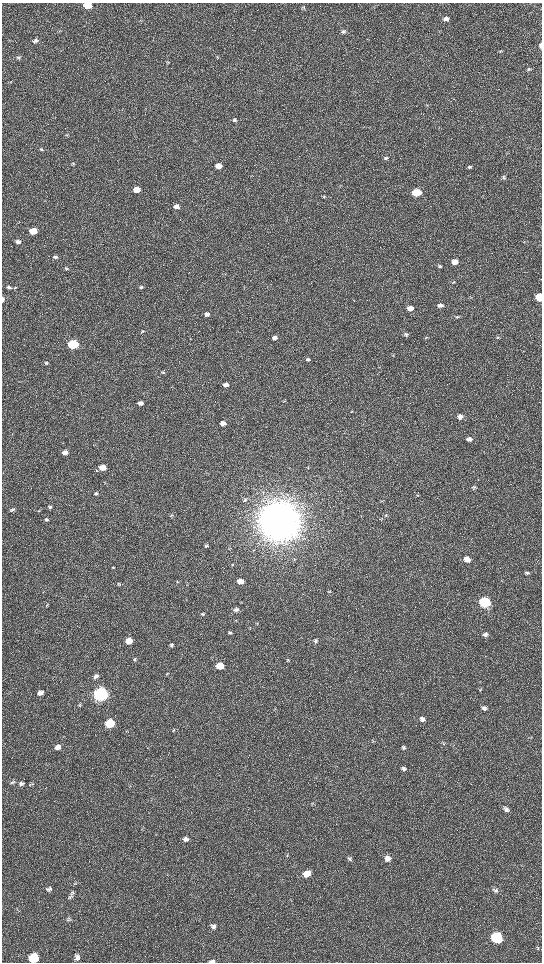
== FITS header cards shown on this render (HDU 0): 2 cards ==
NAXIS1  =                 1080 / length of data axis 1
NAXIS2  =                 1920 / length of data axis 2

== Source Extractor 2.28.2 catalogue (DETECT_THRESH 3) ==
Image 1080 x 1920 px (HDU 0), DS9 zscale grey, zoomed out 1/2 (1 PNG px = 2 x 2 image px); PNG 544 x 964 px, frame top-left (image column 1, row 1919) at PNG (2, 3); no overlay
Background 517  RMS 35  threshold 106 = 3 sigma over >= 5 px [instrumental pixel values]
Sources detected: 138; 2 cannot appear on this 1/2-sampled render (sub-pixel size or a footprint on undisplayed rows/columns) and are not listed; the other 136 listed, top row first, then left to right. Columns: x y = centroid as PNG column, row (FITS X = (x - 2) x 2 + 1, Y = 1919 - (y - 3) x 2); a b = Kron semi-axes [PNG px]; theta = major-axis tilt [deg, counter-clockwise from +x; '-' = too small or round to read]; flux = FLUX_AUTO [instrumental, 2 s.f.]
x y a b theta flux
87 5 5 4 - 2.1e+05
304 8 4 3 - 8.3e+03
446 19 6 5 - 2.6e+04
343 31 6 5 - 1.6e+04
35 41 6 5 - 1.9e+04
541 45 5 3 - 2.5e+04
500 51 4 3 - 5.8e+03
19 57 5 4 - 1.1e+04
217 57 5 2 - 5.3e+03
168 62 4 3 - 7.3e+03
529 69 5 4 - 9.2e+03
11 82 4 2 - 4.0e+03
234 120 5 4 - 1.0e+04
67 135 4 3 - 6.4e+03
41 149 4 4 - 9.7e+03
386 158 5 4 - 1.3e+04
73 163 4 4 - 7.9e+03
218 166 5 4 - 6.2e+04
470 167 5 4 - 1.1e+04
504 177 5 5 - 1.2e+04
136 190 5 4 - 1.1e+05
416 192 5 4 - 3.5e+05
324 197 4 3 - 6.8e+03
176 206 5 4 - 3.5e+04
33 231 5 4 - 1.5e+05
18 242 5 4 - 2.8e+04
55 257 5 4 - 1.5e+04
455 262 5 4 - 6.8e+04
440 266 5 3 - 1.1e+04
66 268 5 4 - 1.1e+04
453 282 5 3 - 7.7e+03
9 287 6 4 -19 1.6e+04
141 287 4 3 - 1.1e+04
15 288 5 3 - 8.2e+03
540 297 5 4 - 2.5e+05
3 299 5 2 - 2.0e+04
440 305 6 4 -3 2.4e+04
410 308 6 4 0 4.6e+04
207 314 5 4 - 2.8e+04
457 317 5 4 - 1.0e+04
142 331 4 4 - 9.4e+03
406 334 6 4 -6 1.5e+04
498 337 5 3 - 8.7e+03
275 338 4 4 - 2.3e+04
426 338 5 4 - 9.1e+03
73 344 5 4 - 8.2e+05
392 355 3 2 - 4.8e+03
308 359 6 4 7 1.5e+04
46 363 5 4 - 1.2e+04
163 372 4 4 - 8.0e+03
226 385 4 3 - 3.1e+04
284 401 4 2 - 5.5e+03
140 403 5 4 - 3.4e+04
352 411 4 2 - 3.8e+03
460 416 6 5 - 3.0e+04
223 423 4 4 - 5.5e+04
469 439 5 4 - 3.1e+04
62 443 3 2 - 3.4e+03
65 452 5 4 - 4.4e+04
102 467 5 4 - 1.2e+05
307 467 4 2 - 3.8e+03
473 487 5 4 - 9.8e+03
96 493 5 4 - 1.3e+04
418 495 3 3 - 3.8e+03
245 500 5 4 - 1.1e+04
381 502 3 2 - 4.0e+03
50 507 5 4 - 1.4e+04
12 510 5 4 - 1.2e+04
38 511 3 3 - 4.5e+03
386 515 4 3 - 7.0e+03
171 516 5 4 - 9.4e+03
382 518 3 2 - 3.5e+03
46 519 5 3 - 1.1e+04
279 521 15 14 - 2.5e+07
206 546 5 4 - 1.0e+04
467 559 5 4 - 6.5e+04
232 564 4 3 - 6.3e+03
113 567 4 3 - 6.4e+03
527 573 6 3 -10 1.3e+04
240 581 5 4 - 6.8e+04
177 582 4 3 - 5.5e+03
118 584 5 3 - 6.1e+03
186 584 4 3 - 5.5e+03
329 591 4 3 - 5.8e+03
485 602 6 5 - 1.0e+06
47 605 4 3 - 5.4e+03
236 610 5 4 - 1.9e+04
203 614 4 4 - 1.1e+04
236 620 4 2 - 3.9e+03
257 623 3 2 - 3.8e+03
250 627 3 2 - 4.3e+03
230 632 5 4 - 1.5e+04
486 634 6 5 - 1.9e+04
129 641 5 4 - 8.9e+04
315 641 5 4 - 1.6e+04
171 645 5 5 - 1.6e+04
135 659 5 4 - 1.1e+04
288 660 5 4 - 7.9e+03
220 666 5 4 - 1.8e+05
166 674 4 3 - 4.9e+03
96 676 6 5 - 1.9e+04
480 690 4 4 - 7.0e+03
40 693 5 4 - 3.5e+04
100 694 6 5 - 3.9e+06
79 705 5 4 - 7.5e+03
484 708 6 5 - 2.3e+04
422 719 6 5 - 2.5e+04
109 723 5 5 - 4.2e+05
173 730 5 4 - 9.2e+03
372 741 5 3 - 7.1e+03
443 743 5 3 - 9.2e+03
58 747 6 5 - 3.7e+04
403 747 6 4 -38 1.4e+04
403 769 6 4 -30 1.9e+04
12 782 6 5 - 1.5e+04
21 784 6 5 - 2.3e+04
31 784 6 4 14 1.1e+04
312 804 4 2 - 5.2e+03
506 809 7 5 -45 2.2e+04
186 839 5 5 - 2.7e+04
287 856 3 3 - 5.4e+03
387 858 7 6 - 3.9e+04
349 859 6 5 - 1.4e+04
307 874 8 6 34 6.6e+04
75 884 5 3 - 8.1e+03
49 889 6 4 22 1.7e+04
496 890 6 5 - 2.0e+04
72 893 6 5 - 1.4e+04
70 897 6 3 65 1.1e+04
68 919 6 5 - 1.4e+04
213 926 6 5 - 2.2e+04
497 938 7 6 - 5.8e+05
538 948 6 3 -63 1.1e+04
77 957 7 5 67 2.9e+04
33 958 6 6 - 3.7e+05
212 961 6 3 5 2.3e+04
At the frame edge (FLAGS 8, measured only in part): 6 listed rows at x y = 87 5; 541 45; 540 297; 3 299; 33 958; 212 961
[2 sub-pixel or undisplayed-footprint detections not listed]